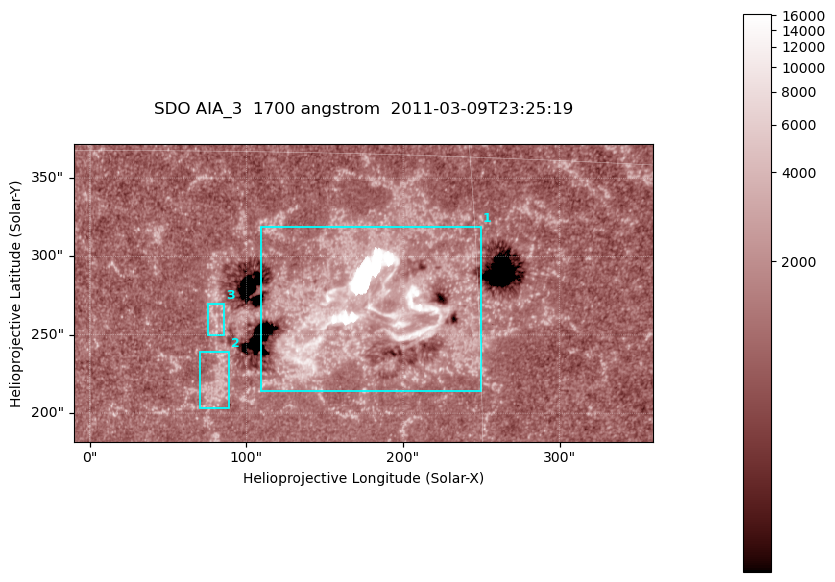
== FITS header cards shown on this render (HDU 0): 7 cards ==
TELESCOP= 'SDO     '           /
INSTRUME= 'AIA_3   '           /
WAVELNTH=                 1700 /
WAVEUNIT= 'angstrom'           /
DATE-OBS= '2011-03-09T23:25:19.711' /
CTYPE1  = 'HPLN-TAN'           /
CTYPE2  = 'HPLT-TAN'           /

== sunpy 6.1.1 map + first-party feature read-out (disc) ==
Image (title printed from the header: SDO AIA_3  1700 angstrom  2011-03-09T23:25:19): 603 x 310 px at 0.613 arcsec/px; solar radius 967 arcsec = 1577 px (partial field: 2.4% of the solar disc is inside the frame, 100% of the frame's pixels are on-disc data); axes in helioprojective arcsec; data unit not stated in the header (colour bar unlabelled)
Pointing: header CRPIX1/2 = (2053.97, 2042.58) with CRVAL1/2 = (0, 0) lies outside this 603 x 310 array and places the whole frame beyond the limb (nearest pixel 1.43 R_sun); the SolarSoft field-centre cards XCEN/YCEN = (174.6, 276.7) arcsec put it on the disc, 1901 arcsec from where CRPIX/CRVAL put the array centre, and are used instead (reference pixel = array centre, CRVAL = XCEN/YCEN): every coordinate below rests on XCEN/YCEN
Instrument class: DISC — disc imager (sunpy class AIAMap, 1700 A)
Bright regions (active regions / flare kernels): reference = the on-disc median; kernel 5 px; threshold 5 sigma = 1623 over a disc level ~1261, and >= 1.15x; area >= 186 px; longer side >= 4 px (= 2.5 arcsec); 3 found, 3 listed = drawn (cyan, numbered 1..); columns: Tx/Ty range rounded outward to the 2 arcsec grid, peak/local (2 s.f.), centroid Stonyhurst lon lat
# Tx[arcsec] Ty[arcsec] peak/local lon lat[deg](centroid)
1 108..250 214..320 13 +10 +9
2 70..90 202..240 3.7 +5 +6
3 74..86 248..270 3.5 +5 +8